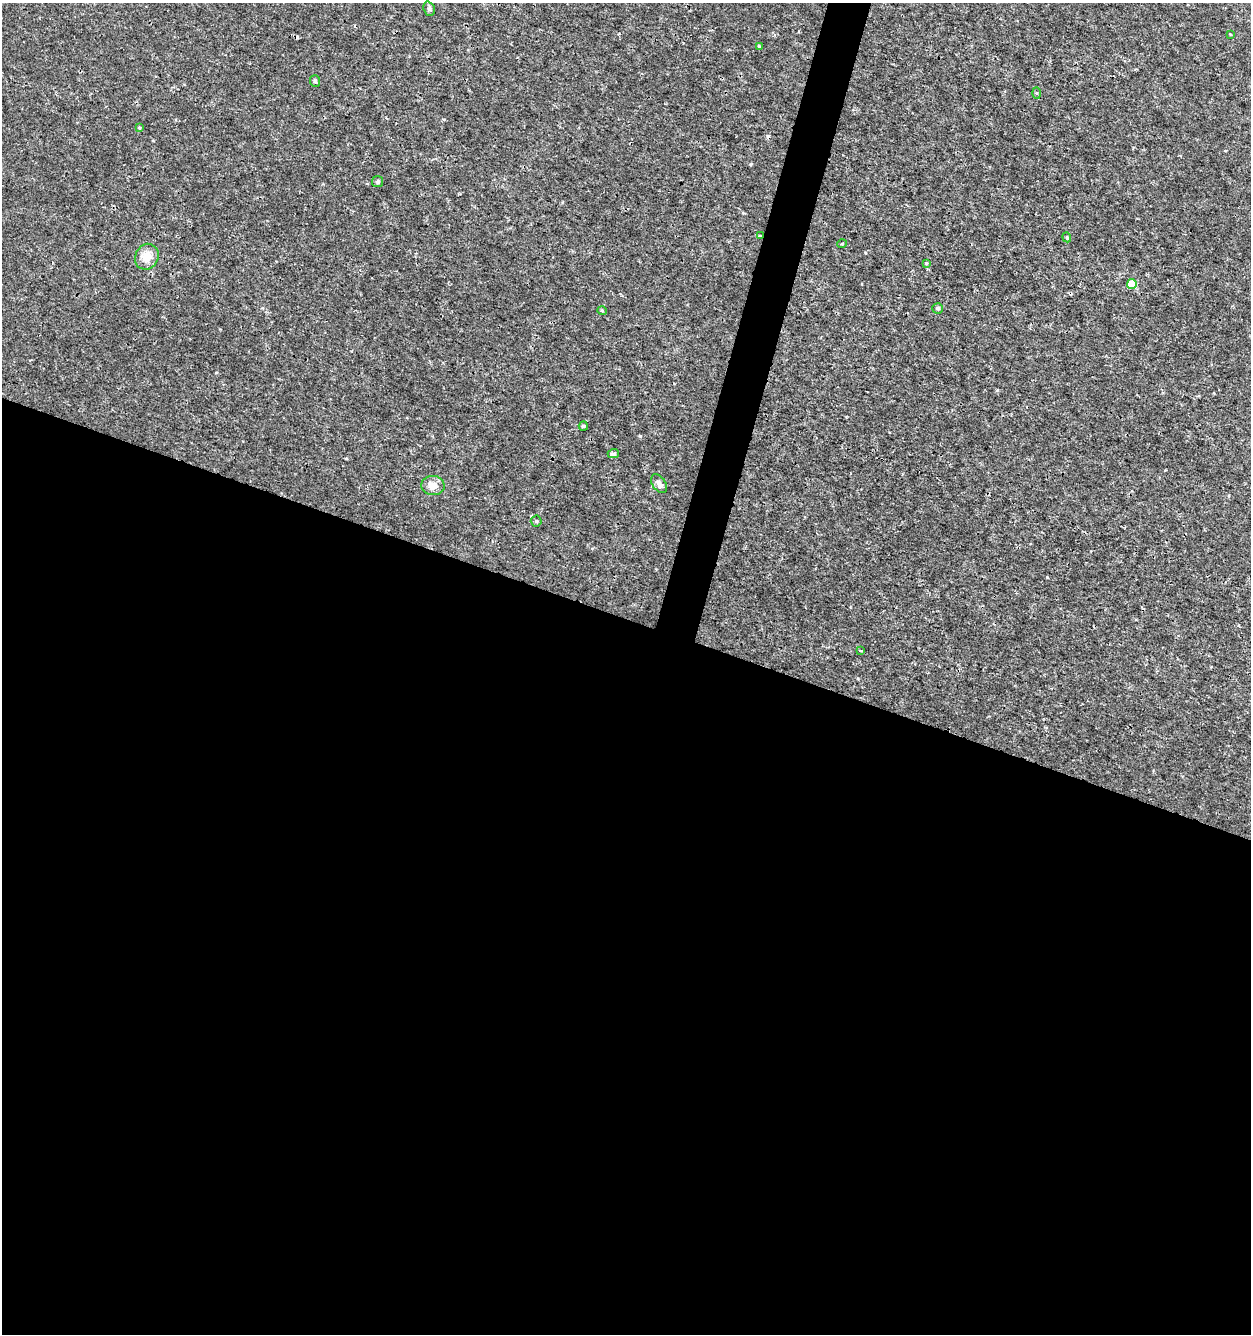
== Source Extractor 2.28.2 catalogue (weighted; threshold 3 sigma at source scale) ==
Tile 14 of 4 x 4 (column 2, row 4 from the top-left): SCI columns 1532-2780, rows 1-1332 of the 5497 x 5335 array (HDU 1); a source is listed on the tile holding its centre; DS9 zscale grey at full resolution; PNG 1253 x 1336 px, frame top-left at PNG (2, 3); each listed source drawn as its Kron ellipse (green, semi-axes under 4 px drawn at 4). Shown black and unused: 55% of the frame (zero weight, under 3 of 4 exposures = <1% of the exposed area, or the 3 px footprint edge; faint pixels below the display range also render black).
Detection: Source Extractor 2.28.2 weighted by HDU 2 'WHT'; one run over the whole footprint, this tile lists its part. Background 5.26e-04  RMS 8.6e-04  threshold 0.00386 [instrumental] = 3 sigma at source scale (4.5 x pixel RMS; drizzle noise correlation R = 1.50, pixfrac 1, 0.0396/0.0396 arcsec/px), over >= 5 px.
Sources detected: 24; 3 cosmic-ray / hot-pixel residue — neither listed nor drawn; the other 21 listed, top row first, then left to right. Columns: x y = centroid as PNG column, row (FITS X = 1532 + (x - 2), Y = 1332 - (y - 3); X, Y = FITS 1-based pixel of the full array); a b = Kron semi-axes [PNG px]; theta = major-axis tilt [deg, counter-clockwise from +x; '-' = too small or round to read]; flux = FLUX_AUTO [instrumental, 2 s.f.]
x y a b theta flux
429 9 7 5 -70 0.17
1230 34 3 3 - 0.053
760 47 4 4 - 0.26
315 81 6 5 - 0.15
1037 93 6 4 -88 0.086
139 128 3 3 - 0.088
377 182 5 5 - 0.15
760 236 3 3 - 0.17
1067 237 5 4 - 0.1
842 244 5 3 - 0.066
147 257 13 11 62 1.1
926 263 3 3 - 0.1
1132 284 5 5 - 2.2
938 308 5 5 - 0.17
602 311 5 3 - 0.081
583 426 5 4 - 0.1
613 454 5 4 - 0.23
659 484 10 6 -54 0.34
433 485 12 9 -4 0.75
536 521 5 5 - 0.13
861 651 4 2 - 0.078
Overlapping masked pixels (flux is a lower limit): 1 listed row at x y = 760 236
Unlisted compact peaks at least as high as the median listed source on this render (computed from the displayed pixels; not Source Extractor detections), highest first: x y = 640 436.